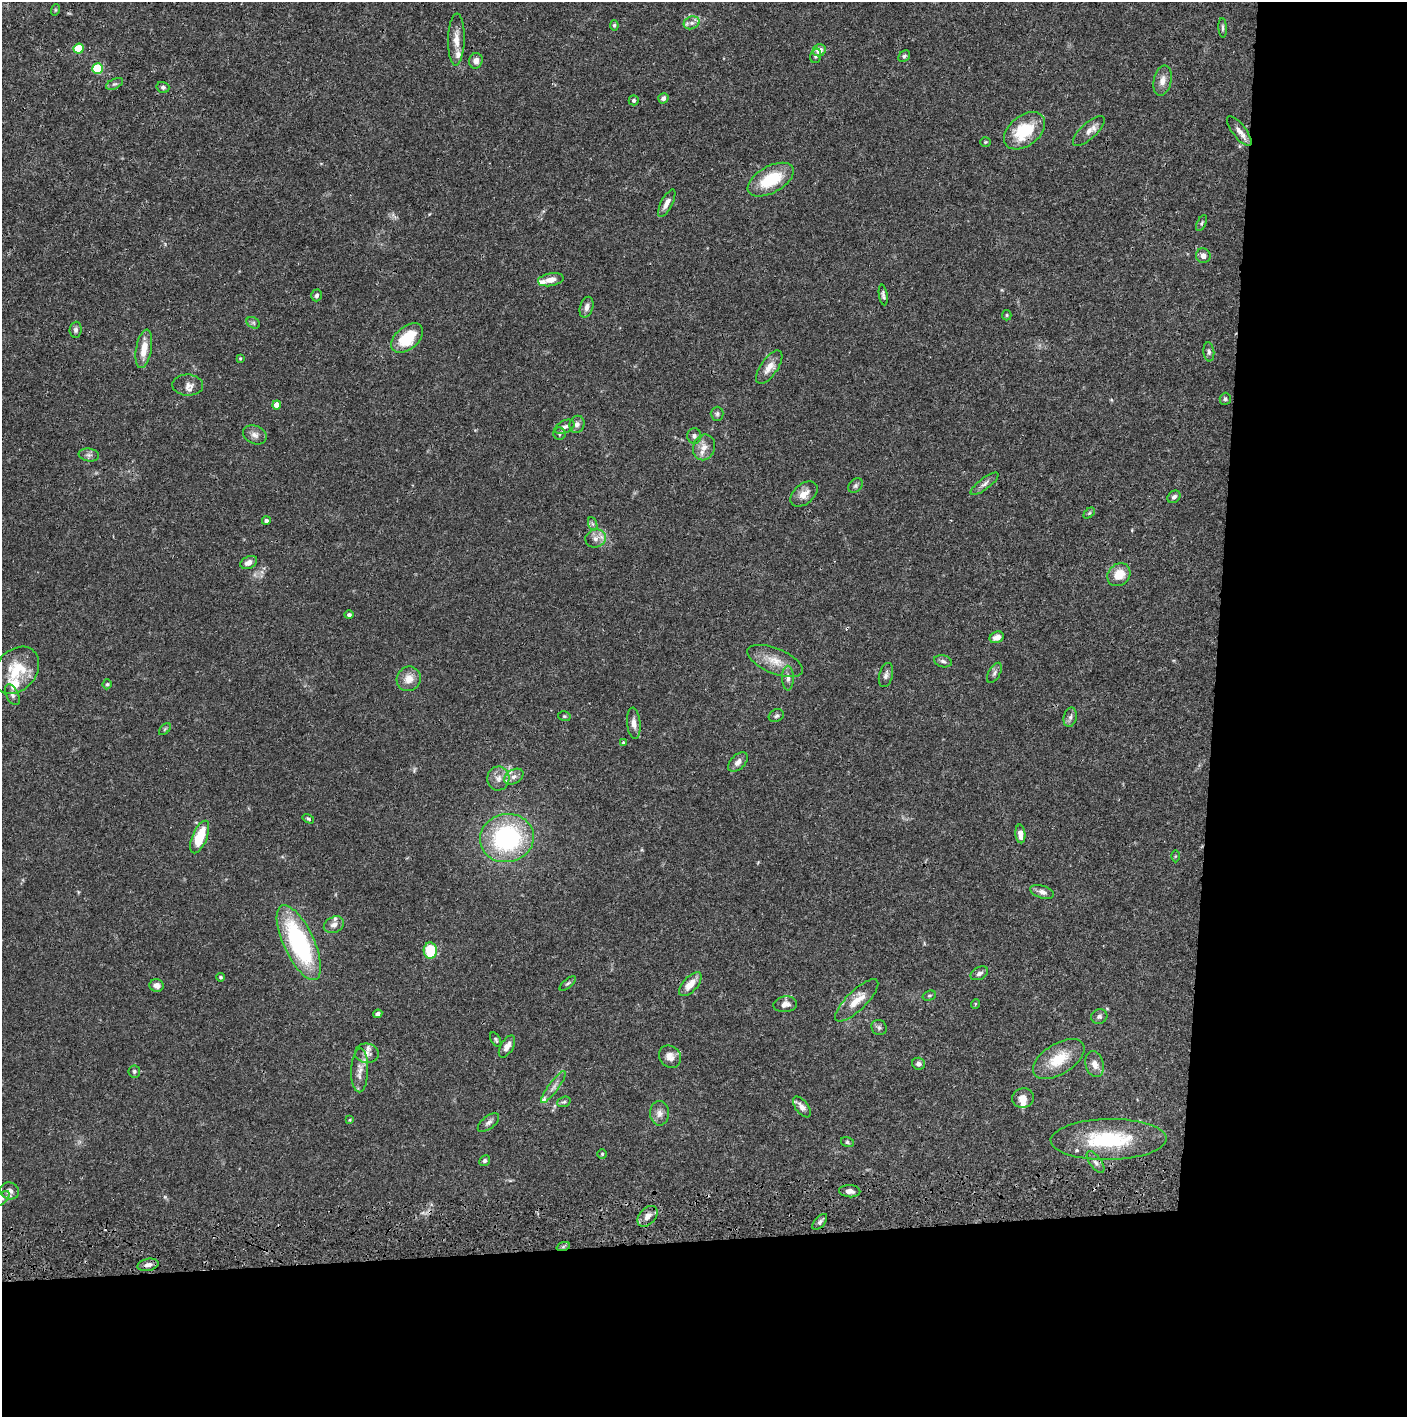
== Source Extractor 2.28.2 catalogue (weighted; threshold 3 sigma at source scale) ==
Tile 9 of 3 x 3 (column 3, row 3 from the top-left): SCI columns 2823-4227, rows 119-1533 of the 4237 x 4419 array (HDU 1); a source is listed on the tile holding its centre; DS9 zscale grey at full resolution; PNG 1409 x 1419 px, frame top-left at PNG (2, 2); each listed source drawn as its Kron ellipse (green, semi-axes under 4 px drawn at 4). Shown black and unused: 24% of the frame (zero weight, under 3 of 4 exposures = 6% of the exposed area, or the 3 px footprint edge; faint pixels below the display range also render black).
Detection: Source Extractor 2.28.2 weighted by HDU 2 'WHT'; one run over the whole footprint, this tile lists its part. Background 0.0265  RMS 0.0025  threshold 0.0114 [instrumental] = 3 sigma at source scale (4.5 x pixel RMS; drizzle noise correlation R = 1.50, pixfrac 1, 0.05/0.05 arcsec/px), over >= 5 px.
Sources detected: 140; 3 cosmic-ray / hot-pixel residue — neither listed nor drawn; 11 inside a brighter listed object's ellipse — not listed separately; the other 126 listed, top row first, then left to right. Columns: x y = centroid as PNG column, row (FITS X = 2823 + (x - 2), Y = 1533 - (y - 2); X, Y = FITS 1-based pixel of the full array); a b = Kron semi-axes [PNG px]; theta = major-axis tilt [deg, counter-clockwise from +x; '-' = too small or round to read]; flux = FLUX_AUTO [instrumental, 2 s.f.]
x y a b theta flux
55 10 6 3 72 0.28
692 23 8 6 20 1
614 25 5 4 - 0.4
1223 28 10 4 -86 0.57
456 39 26 8 89 2.8
79 49 5 5 - 9.9
819 50 6 6 - 2.2
816 56 7 5 74 0.48
904 56 6 5 - 0.52
476 61 8 6 74 1.6
98 69 5 5 - 16
1162 81 15 9 77 2
114 84 9 5 25 0.57
163 87 6 5 - 0.54
663 98 5 5 - 0.9
634 100 5 5 - 0.61
1025 131 23 15 39 11
1089 131 20 8 42 2
1239 131 18 6 -52 1.7
985 142 5 4 - 0.33
771 180 25 13 29 11
667 203 15 5 62 1.8
1201 223 8 4 64 0.42
1203 256 7 7 - 1.2
551 280 13 6 10 2
316 295 6 5 - 0.71
883 295 10 4 -81 0.64
587 307 11 6 73 1.2
1007 315 5 4 - 0.35
253 323 7 5 -30 0.49
76 330 8 6 85 0.7
407 338 18 11 40 9.3
144 349 19 7 79 4
1209 352 9 5 -84 0.67
240 358 4 3 - 0.28
769 367 19 8 55 2.8
188 385 15 10 -2 1.5
1225 399 6 5 - 0.45
277 405 4 4 - 2.6
717 414 7 6 - 0.56
577 424 9 7 68 1.1
565 427 10 6 26 1.1
559 434 6 6 - 0.5
255 435 12 9 -23 1.4
694 436 7 7 - 0.86
704 447 13 11 69 2.3
89 455 10 6 -9 0.88
985 484 17 5 37 1.1
856 486 8 6 45 0.61
804 494 15 10 40 2.4
1174 497 7 5 38 0.79
1089 513 6 4 44 0.36
266 521 4 4 - 0.72
593 524 7 4 -70 0.49
596 538 10 9 - 1.7
249 562 9 6 26 1.3
1119 575 12 10 44 4.7
349 615 4 4 - 0.66
997 637 7 5 23 1.9
775 661 29 12 -22 4.7
943 661 9 6 -16 0.75
16 670 26 20 47 9
994 673 11 5 61 0.77
886 675 12 6 75 0.94
788 678 12 6 -89 1.1
409 679 12 12 - 2.7
107 684 5 4 - 0.33
12 695 11 6 -63 0.9
564 716 6 5 - 0.38
776 716 8 6 26 0.56
1070 717 10 6 78 0.87
634 723 16 6 -84 1.6
165 729 7 4 45 0.37
623 743 4 3 - 0.38
738 762 12 7 45 1.5
514 777 10 7 30 1.1
498 778 12 11 - 1.9
308 819 6 4 -31 0.43
1020 834 9 5 -85 1.9
200 837 17 7 67 8
507 838 27 24 12 35
1175 856 6 4 89 0.29
1042 892 12 6 -17 1.2
334 925 10 7 27 1.3
299 943 41 15 -65 35
430 951 8 6 -87 8.5
979 973 9 6 28 0.88
220 977 4 4 - 0.4
568 983 10 4 40 0.55
690 984 15 7 48 3.1
157 986 7 6 - 1.5
929 996 7 5 17 0.44
857 1000 28 9 44 4.4
785 1004 12 8 10 1.5
975 1004 5 3 - 0.24
378 1014 5 4 - 0.77
1099 1016 8 7 - 0.81
879 1028 8 7 - 0.72
496 1040 8 4 -61 0.46
507 1046 12 6 59 1.6
367 1053 12 9 -7 1.4
670 1057 12 10 -48 1.9
1059 1059 29 15 32 7.9
919 1064 6 6 - 0.87
1095 1064 13 9 -74 2
360 1070 22 8 88 2.3
134 1071 6 6 - 0.63
553 1087 19 5 54 1.4
1023 1098 11 9 11 2.1
564 1102 7 5 20 0.46
802 1107 12 6 -52 1.5
660 1113 12 9 -89 1.6
350 1120 4 3 - 0.22
488 1123 13 6 39 0.96
1109 1139 58 20 1 22
847 1142 6 5 - 0.45
602 1154 5 4 - 0.31
485 1161 6 5 - 0.51
1095 1162 13 5 -54 1.1
10 1191 9 8 - 1.3
850 1191 10 6 -4 1.3
2 1199 10 5 41 0.66
647 1216 12 8 48 2.1
820 1222 9 5 48 0.72
563 1247 7 4 19 0.49
148 1265 11 6 12 1.3
Overlapping masked pixels (flux is a lower limit): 3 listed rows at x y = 1025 131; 553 1087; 148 1265
Isophote crosses this tile's border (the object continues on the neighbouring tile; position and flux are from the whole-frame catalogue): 1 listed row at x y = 2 1199